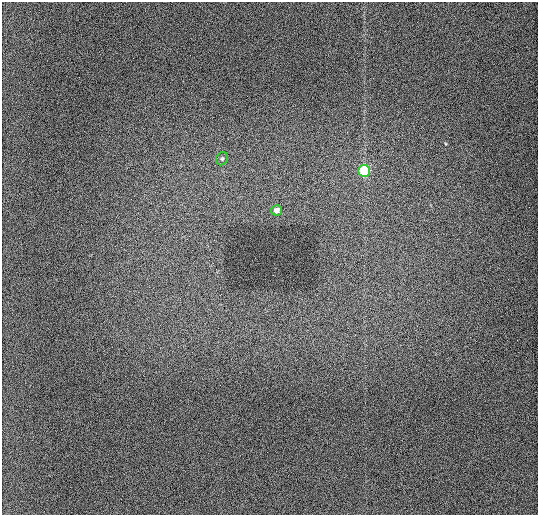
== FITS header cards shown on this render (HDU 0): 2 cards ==
NAXIS1  =                  536 / length of data axis 1
NAXIS2  =                  513 / length of data axis 2

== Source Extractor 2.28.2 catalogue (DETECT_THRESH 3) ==
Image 536 x 513 px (HDU 0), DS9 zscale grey, 1 PNG px = 1 image px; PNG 540 x 517 px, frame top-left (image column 1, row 513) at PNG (2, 2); each listed source drawn as its Kron ellipse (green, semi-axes under 4 px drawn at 4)
Background 933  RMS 12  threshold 34.7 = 3 sigma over >= 5 px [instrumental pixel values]
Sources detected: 3; all 3 listed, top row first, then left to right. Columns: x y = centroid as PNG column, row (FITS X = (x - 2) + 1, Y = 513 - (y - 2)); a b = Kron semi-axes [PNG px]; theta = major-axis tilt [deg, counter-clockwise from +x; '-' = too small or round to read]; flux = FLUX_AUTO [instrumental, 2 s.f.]
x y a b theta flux
222 159 7 5 55 1400
364 171 6 6 - 37000
276 210 5 5 - 5300